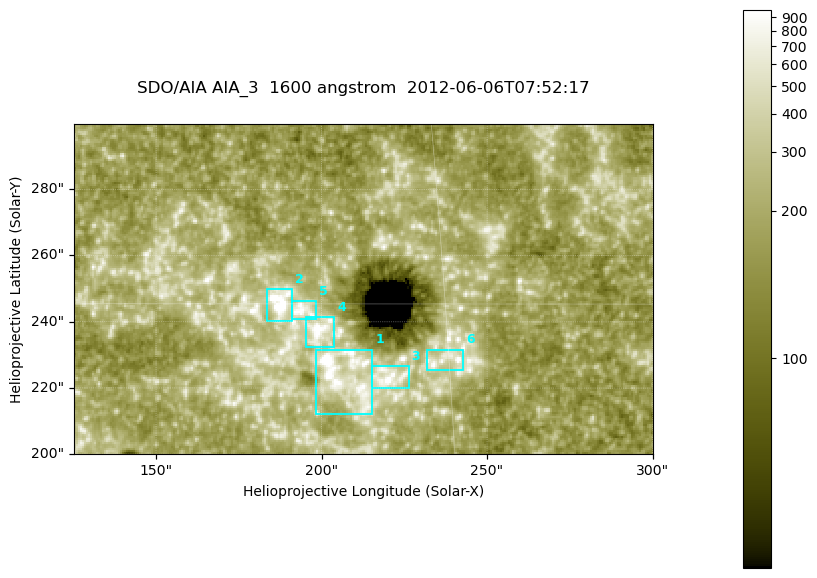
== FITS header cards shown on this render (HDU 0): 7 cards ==
TELESCOP= 'SDO/AIA '
INSTRUME= 'AIA_3   '
WAVELNTH=                 1600
WAVEUNIT= 'angstrom'
DATE-OBS= '2012-06-06T07:52:17.12'
CTYPE1  = 'HPLN-TAN'
CTYPE2  = 'HPLT-TAN'

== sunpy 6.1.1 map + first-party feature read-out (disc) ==
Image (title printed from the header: SDO/AIA AIA_3  1600 angstrom  2012-06-06T07:52:17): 287 x 164 px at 0.609 arcsec/px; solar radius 946 arcsec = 1552 px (partial field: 0.6% of the solar disc is inside the frame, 100% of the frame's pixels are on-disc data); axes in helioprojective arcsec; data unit not stated in the header (colour bar unlabelled)
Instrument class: DISC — disc imager (sunpy class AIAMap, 1600 A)
Bright regions (active regions / flare kernels): reference = the on-disc median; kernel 3 px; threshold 5 sigma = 338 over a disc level ~185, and >= 1.15x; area >= 47 px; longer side >= 3 px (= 1.8 arcsec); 6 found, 6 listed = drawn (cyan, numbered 1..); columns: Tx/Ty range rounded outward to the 2 arcsec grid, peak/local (2 s.f.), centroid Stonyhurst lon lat
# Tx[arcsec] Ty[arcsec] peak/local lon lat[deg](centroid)
1 198..216 212..232 15 +13 +14
2 182..192 240..250 9.8 +12 +15
3 214..226 220..228 7.2 +14 +14
4 194..204 232..242 6 +13 +14
5 190..198 240..246 5 +12 +15
6 232..244 224..232 5.1 +15 +14